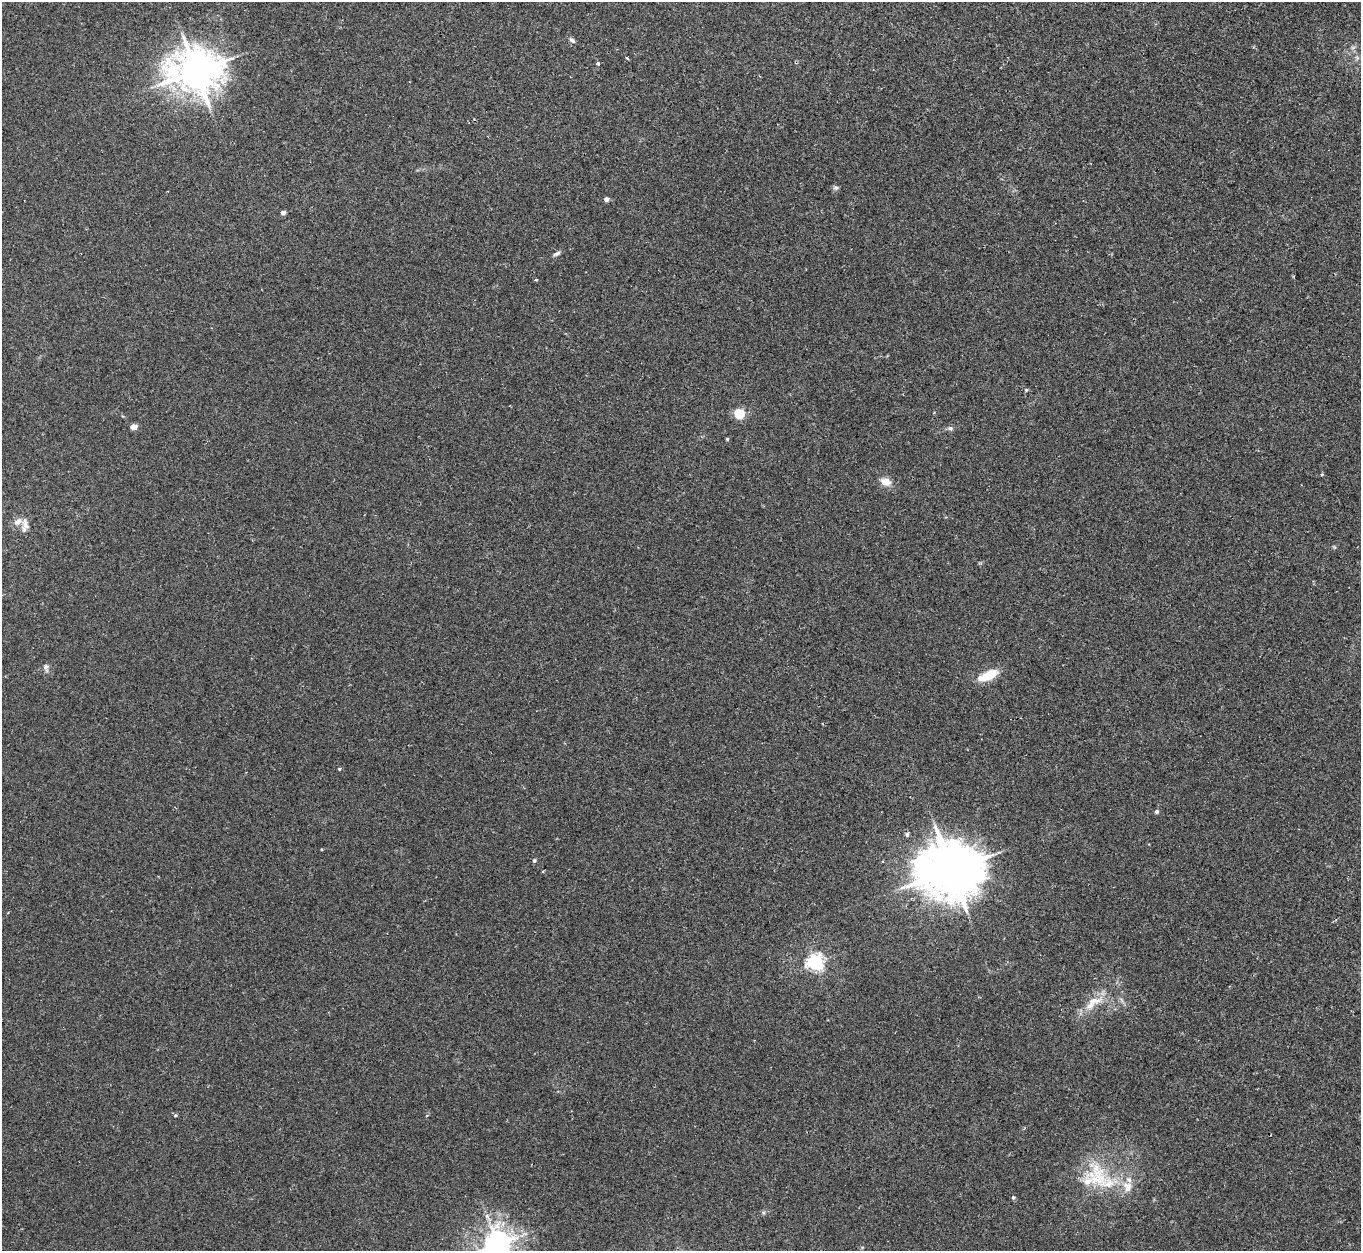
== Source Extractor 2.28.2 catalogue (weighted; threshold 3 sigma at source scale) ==
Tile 10 of 4 x 4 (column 2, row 3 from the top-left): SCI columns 1373-2731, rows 1434-2682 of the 5466 x 5490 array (HDU 1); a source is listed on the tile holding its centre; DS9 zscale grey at full resolution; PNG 1363 x 1253 px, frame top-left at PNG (2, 2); no overlay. Shown black and unused: <1% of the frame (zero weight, under 2 of 3 exposures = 2% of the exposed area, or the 3 px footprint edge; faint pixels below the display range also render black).
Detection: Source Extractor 2.28.2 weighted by HDU 2 'WHT'; one run over the whole footprint, this tile lists its part. Background 0.0246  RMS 0.0064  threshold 0.0289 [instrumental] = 3 sigma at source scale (4.5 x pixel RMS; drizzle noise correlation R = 1.50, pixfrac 1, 0.05/0.05 arcsec/px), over >= 5 px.
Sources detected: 36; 4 inside a brighter listed object's ellipse — not listed separately; the other 32 listed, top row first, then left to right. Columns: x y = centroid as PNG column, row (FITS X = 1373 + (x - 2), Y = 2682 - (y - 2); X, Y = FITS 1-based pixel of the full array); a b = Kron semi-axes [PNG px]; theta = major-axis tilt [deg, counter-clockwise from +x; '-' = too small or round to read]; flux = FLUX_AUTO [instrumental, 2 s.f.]
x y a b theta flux
572 40 8 5 -37 1.8
627 58 4 3 - 0.79
598 64 4 3 - 2
196 71 14 12 3 2100
836 188 8 5 -15 1.4
606 199 4 4 - 3.2
283 213 4 4 - 2.5
557 254 10 5 27 1.6
1026 390 5 5 - 0.85
739 414 5 5 - 52
134 427 4 4 - 7.9
950 428 7 6 - 1.6
727 439 4 4 - 0.81
1322 474 5 3 - 0.66
886 482 14 9 -18 5.4
18 522 11 8 38 3.8
25 525 21 7 87 4.1
46 667 11 7 -81 2.2
989 675 23 11 28 12
339 769 4 4 - 0.76
1156 812 5 4 - 1.6
907 834 6 5 - 1.4
534 861 5 4 - 1.3
883 861 3 2 - 0.97
951 870 17 15 4 3900
815 962 6 6 - 210
1093 1001 24 8 9 8.1
175 1115 5 4 - 0.73
1097 1176 40 27 -66 33
1127 1187 16 12 -61 8.4
1013 1197 5 4 - 0.94
497 1244 8 7 - 760
Isophote crosses this tile's border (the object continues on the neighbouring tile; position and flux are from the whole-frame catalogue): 1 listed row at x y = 497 1244